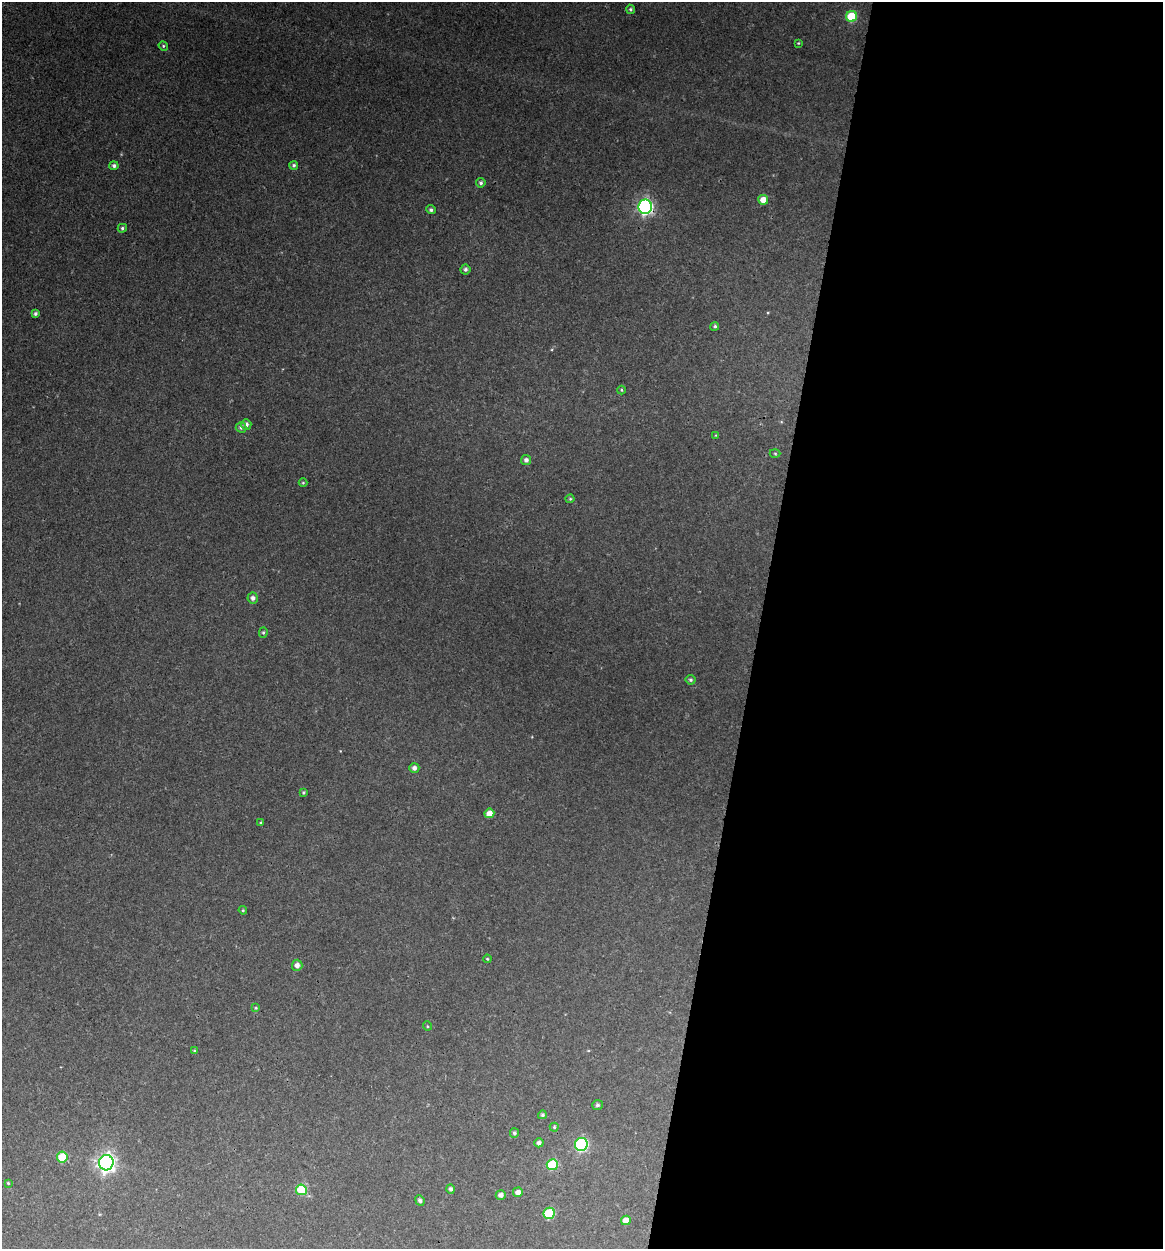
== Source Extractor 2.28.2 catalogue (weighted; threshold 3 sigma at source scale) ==
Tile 12 of 4 x 4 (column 4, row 3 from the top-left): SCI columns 3726-4886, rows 1248-2494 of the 5007 x 4987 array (HDU 1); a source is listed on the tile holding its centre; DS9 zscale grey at full resolution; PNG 1165 x 1251 px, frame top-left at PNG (2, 2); each listed source drawn as its Kron ellipse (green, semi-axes under 4 px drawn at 4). Shown black and unused: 35% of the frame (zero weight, under 3 of 4 exposures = <1% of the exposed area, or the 3 px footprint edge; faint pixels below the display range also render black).
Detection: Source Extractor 2.28.2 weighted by HDU 2 'WHT'; one run over the whole footprint, this tile lists its part. Background 0.118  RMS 0.0043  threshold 0.0193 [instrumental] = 3 sigma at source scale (4.5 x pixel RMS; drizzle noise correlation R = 1.50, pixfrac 1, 0.05/0.05 arcsec/px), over >= 5 px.
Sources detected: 52; all 52 listed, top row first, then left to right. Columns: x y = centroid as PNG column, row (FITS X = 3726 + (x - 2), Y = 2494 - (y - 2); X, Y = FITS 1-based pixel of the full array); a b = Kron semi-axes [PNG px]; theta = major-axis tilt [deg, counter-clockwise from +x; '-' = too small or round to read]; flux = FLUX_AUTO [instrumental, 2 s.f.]
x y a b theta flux
630 9 5 4 - 0.7
852 16 5 5 - 18
798 43 3 3 - 0.36
163 46 5 4 - 0.64
294 165 4 4 - 0.84
114 166 4 4 - 1.2
481 183 5 4 - 0.94
763 200 5 5 - 5.5
645 207 7 7 - 100
431 210 5 4 - 1
122 228 5 4 - 0.81
465 269 5 5 - 1.2
35 313 4 3 - 0.93
715 326 4 4 - 0.8
621 390 4 4 - 0.48
246 424 5 5 - 1.6
241 427 5 5 - 1
716 435 3 2 - 0.34
775 454 5 3 - 0.49
526 460 5 5 - 1.4
303 483 4 4 - 0.42
570 499 4 4 - 0.5
253 598 5 5 - 1.6
263 633 5 4 - 0.64
690 680 5 5 - 0.83
414 768 5 5 - 1.8
303 792 3 3 - 0.54
489 813 5 4 - 4
261 823 4 3 - 0.4
243 910 4 4 - 0.48
487 959 4 3 - 0.45
297 965 5 5 - 2.3
256 1008 4 4 - 0.39
427 1026 5 3 - 0.38
194 1051 4 3 - 0.49
597 1105 5 5 - 0.94
542 1115 4 4 - 0.82
554 1127 4 4 - 0.59
514 1133 5 4 - 0.9
539 1143 4 4 - 1.4
581 1144 6 6 - 59
62 1157 5 5 - 13
106 1163 7 7 - 190
552 1165 5 5 - 21
8 1183 3 3 - 0.44
450 1189 5 4 - 1.1
301 1190 5 5 - 17
518 1192 5 5 - 3.1
501 1195 5 4 - 2
420 1200 5 4 - 1.2
549 1213 5 5 - 22
626 1220 5 4 - 4.5
Overlapping masked pixels (flux is a lower limit): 1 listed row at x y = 645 207